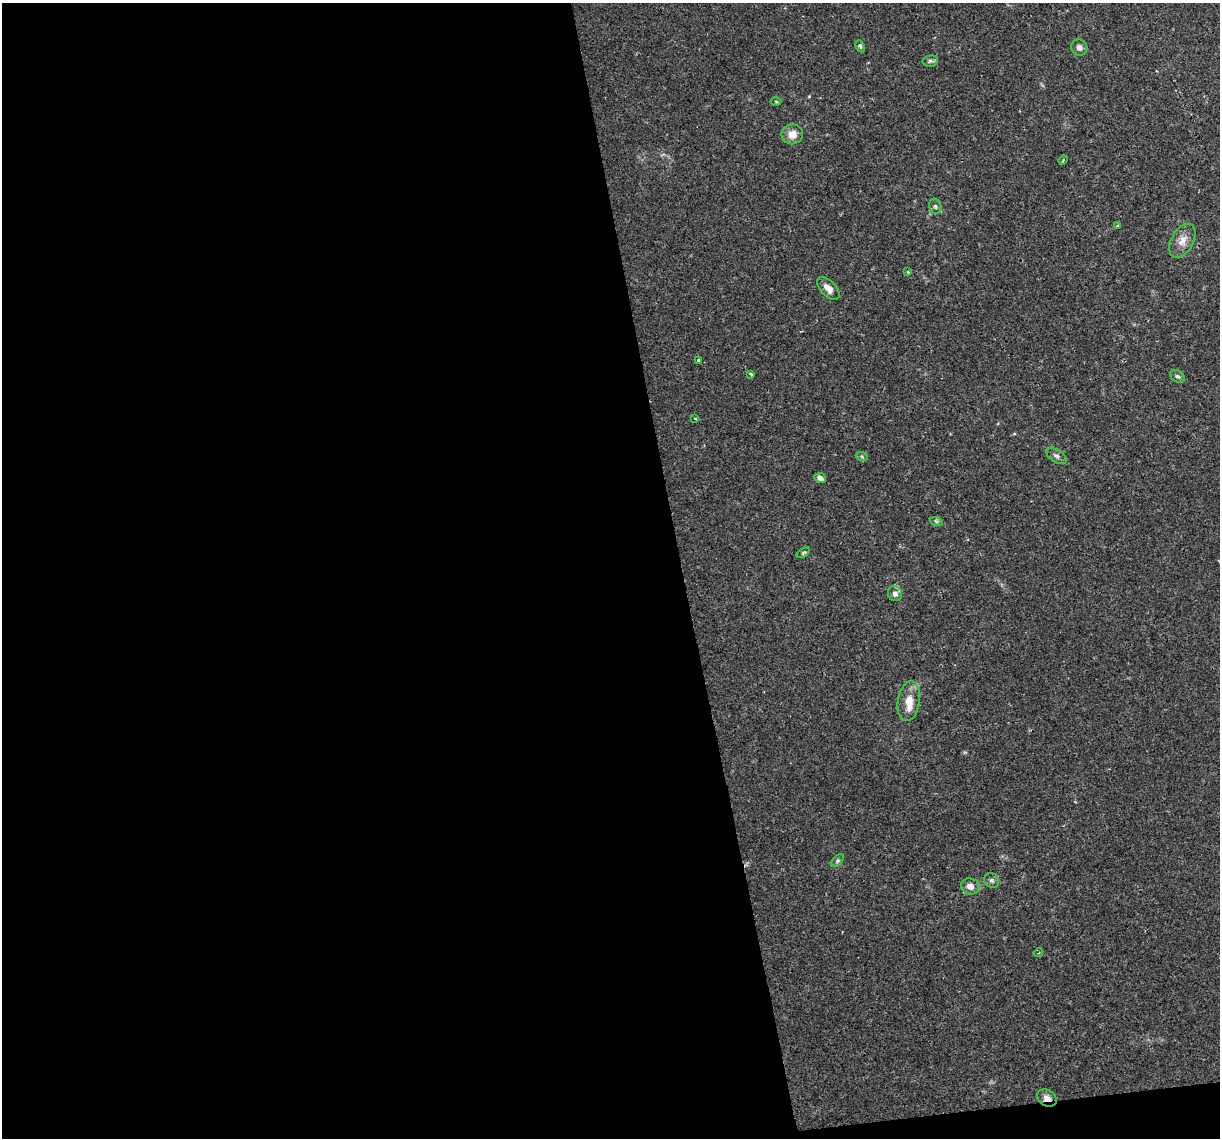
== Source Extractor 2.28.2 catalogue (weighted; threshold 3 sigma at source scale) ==
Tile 13 of 4 x 4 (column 1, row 4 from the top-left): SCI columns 1-1218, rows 73-1208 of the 4872 x 4645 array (HDU 1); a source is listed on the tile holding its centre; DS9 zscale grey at full resolution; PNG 1222 x 1140 px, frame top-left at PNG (2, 3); each listed source drawn as its Kron ellipse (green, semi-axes under 4 px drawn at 4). Shown black and unused: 57% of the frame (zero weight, under 2 of 3 exposures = <1% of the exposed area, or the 3 px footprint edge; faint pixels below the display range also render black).
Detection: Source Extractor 2.28.2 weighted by HDU 2 'WHT'; one run over the whole footprint, this tile lists its part. Background 0.0435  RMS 0.0031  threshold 0.0139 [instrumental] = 3 sigma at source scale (4.5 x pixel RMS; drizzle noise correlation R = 1.50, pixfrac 1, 0.0396/0.0396 arcsec/px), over >= 5 px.
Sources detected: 28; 1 inside a brighter listed object's ellipse — not listed separately; the other 27 listed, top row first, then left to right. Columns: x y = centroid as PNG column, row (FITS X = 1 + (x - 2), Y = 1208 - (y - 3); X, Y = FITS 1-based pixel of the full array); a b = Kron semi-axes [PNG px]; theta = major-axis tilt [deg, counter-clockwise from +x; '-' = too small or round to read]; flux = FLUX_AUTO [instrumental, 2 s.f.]
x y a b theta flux
860 46 6 4 -65 0.65
1079 47 8 8 - 1.2
930 61 7 5 10 0.7
776 102 5 3 - 0.27
792 134 11 10 - 2.9
1063 160 5 4 - 0.48
935 206 8 6 -75 0.8
1118 225 3 3 - 0.62
1182 241 18 11 61 3
908 272 4 3 - 0.26
828 288 14 7 -46 2.3
698 360 3 3 - 0.92
751 374 4 2 - 0.39
1177 376 8 5 -35 0.76
695 418 4 2 - 0.3
1056 456 11 6 -33 1.1
862 457 6 4 -20 0.43
820 478 6 5 - 1.8
936 521 6 4 -19 0.48
803 553 7 4 33 0.48
895 594 8 7 - 1.5
909 701 20 11 81 4.5
837 861 8 5 46 0.55
992 881 8 7 - 0.83
970 886 9 8 - 2
1038 953 5 3 - 0.34
1047 1098 10 8 -32 2
Overlapping masked pixels (flux is a lower limit): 1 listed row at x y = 1047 1098